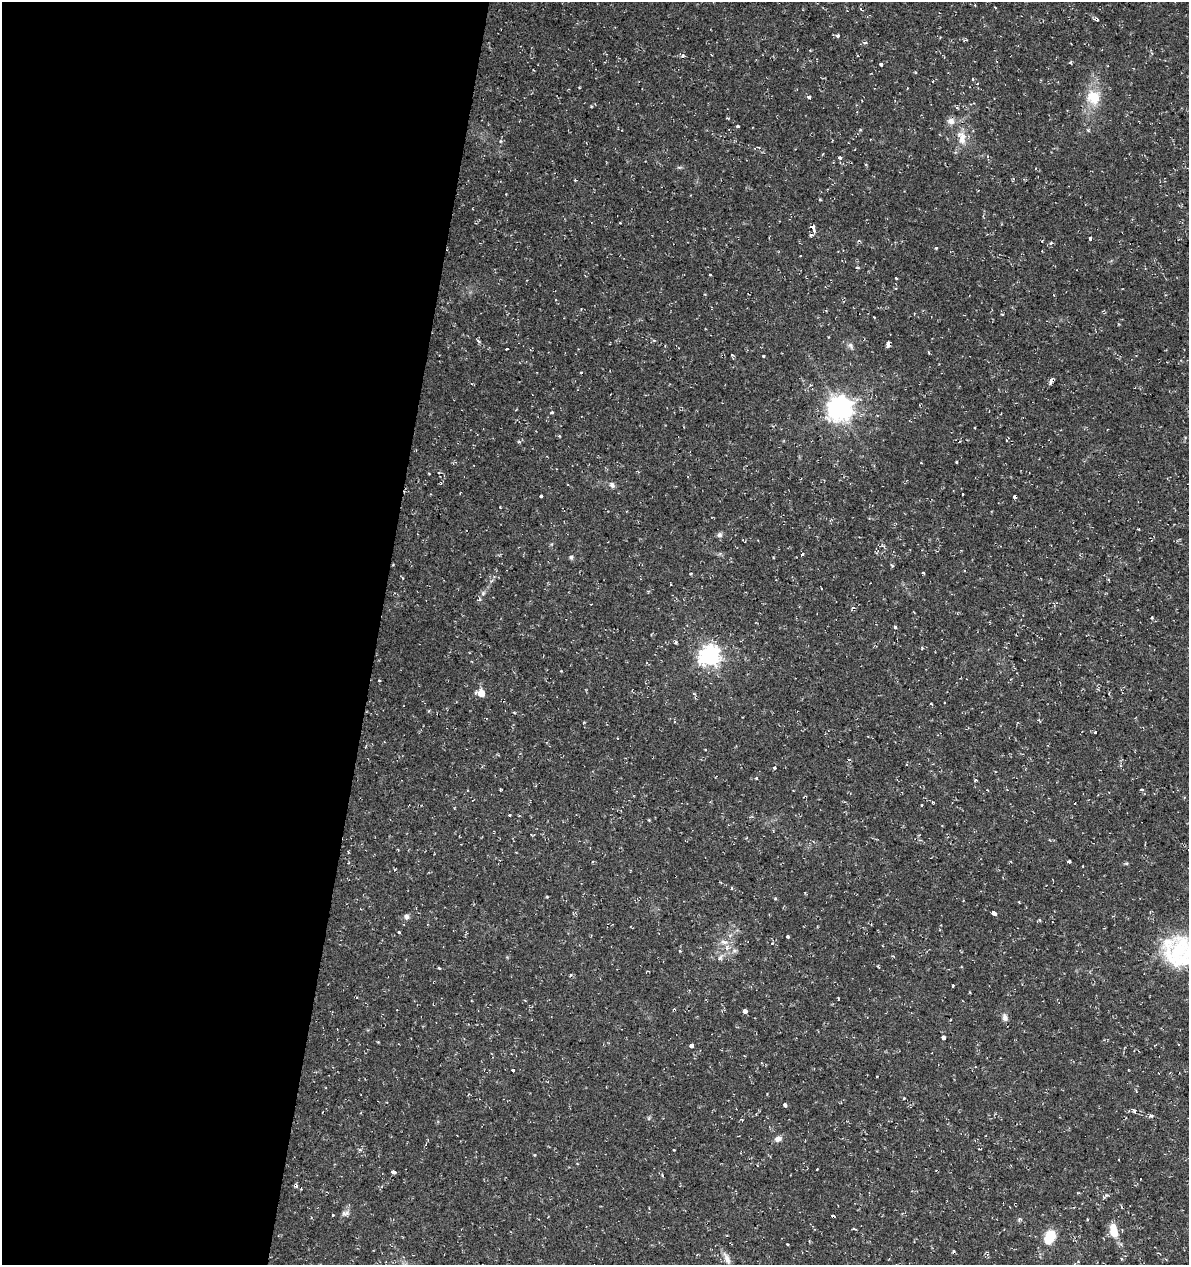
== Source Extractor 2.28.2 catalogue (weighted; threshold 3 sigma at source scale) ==
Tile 5 of 4 x 4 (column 1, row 2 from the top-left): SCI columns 281-1467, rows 2527-3789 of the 5249 x 5063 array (HDU 1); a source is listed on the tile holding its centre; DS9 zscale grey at full resolution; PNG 1191 x 1267 px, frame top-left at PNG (2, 2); no overlay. Shown black and unused: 32% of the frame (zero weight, under 2 of 3 exposures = <1% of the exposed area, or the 3 px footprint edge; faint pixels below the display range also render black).
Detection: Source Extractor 2.28.2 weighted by HDU 2 'WHT'; one run over the whole footprint, this tile lists its part. Background 0.0333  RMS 0.0042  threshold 0.0187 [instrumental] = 3 sigma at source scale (4.5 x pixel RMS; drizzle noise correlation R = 1.50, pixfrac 1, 0.0396/0.0396 arcsec/px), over >= 5 px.
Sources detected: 121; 15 cosmic-ray / hot-pixel residue — not listed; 3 inside a brighter listed object's ellipse — not listed separately; the other 103 listed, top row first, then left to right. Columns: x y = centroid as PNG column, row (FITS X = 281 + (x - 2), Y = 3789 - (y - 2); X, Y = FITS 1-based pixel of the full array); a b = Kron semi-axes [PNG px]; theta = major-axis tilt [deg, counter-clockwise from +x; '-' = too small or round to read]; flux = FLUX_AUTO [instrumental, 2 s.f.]
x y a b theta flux
975 5 3 3 - 0.25
995 7 3 2 - 0.3
861 9 4 3 - 0.65
838 36 6 4 -4 0.73
865 42 6 4 2 0.62
881 64 3 3 - 2.9
809 97 4 3 - 4.1
1093 97 16 14 -58 10
951 121 11 9 6 2.3
737 126 3 3 - 0.61
962 139 20 10 87 5.3
840 157 4 4 - 0.93
575 180 4 2 - 0.37
820 200 5 3 - 0.39
812 228 8 3 -64 11
1090 238 3 3 - 0.84
936 248 4 3 - 0.34
857 268 4 3 - 0.81
896 278 3 3 - 0.78
1002 314 3 3 - 0.66
874 317 3 3 - 0.59
850 345 9 7 -58 1.3
888 345 5 3 - 2.2
507 349 3 2 - 0.36
732 355 4 3 - 0.46
764 356 3 3 - 1.4
1050 382 8 4 79 1.3
840 408 8 8 - 410
519 442 4 3 - 0.47
956 462 3 3 - 1
429 473 3 2 - 0.3
612 485 9 6 -56 1.4
963 494 3 3 - 0.7
541 496 3 3 - 1.2
1015 497 4 3 - 3.9
500 507 3 3 - 0.37
719 535 8 6 39 1.2
802 554 3 3 - 2.2
571 557 6 5 - 0.72
691 573 3 2 - 0.38
923 573 3 3 - 0.53
821 588 2 2 - 0.34
483 593 7 5 46 0.92
479 599 6 4 54 0.79
1151 618 4 3 - 0.44
895 627 4 3 - 1.3
922 648 4 3 - 0.41
709 656 8 7 - 200
379 680 3 3 - 0.43
481 693 5 5 - 7.1
931 704 3 2 - 0.47
429 711 4 3 - 0.5
1095 732 3 3 - 0.87
775 768 4 2 - 0.38
757 778 4 4 - 0.75
1142 789 3 3 - 1.3
987 790 3 3 - 0.4
932 802 3 3 - 0.51
921 805 3 2 - 0.32
510 815 3 3 - 0.79
649 820 3 3 - 0.42
1069 862 3 3 - 1.8
1126 863 6 4 -18 0.5
1083 866 3 3 - 0.93
731 888 4 3 - 0.38
547 897 5 3 - 0.34
775 898 5 3 - 0.42
1019 902 4 2 - 0.35
994 913 4 3 - 5.4
406 916 7 6 - 1.4
1039 920 4 3 - 0.55
399 932 4 3 - 0.42
788 936 3 3 - 2
724 942 13 6 -4 2.4
772 943 4 3 - 0.38
680 951 4 3 - 0.41
1178 954 54 33 57 35
893 956 4 3 - 0.36
720 958 10 6 57 1.4
439 968 3 2 - 1.3
648 971 3 2 - 0.37
953 986 3 3 - 1.2
745 1011 3 3 - 10
1005 1017 11 7 -70 1.7
944 1038 3 3 - 27
378 1042 3 3 - 0.33
692 1046 4 4 - 4.6
513 1070 3 3 - 1.3
904 1098 3 2 - 0.4
785 1105 4 3 - 3.3
1134 1111 5 4 - 0.65
742 1120 4 3 - 0.35
778 1139 9 7 19 2
674 1150 3 2 - 0.46
817 1169 3 2 - 0.43
393 1172 4 3 - 1.6
345 1213 12 6 13 1.5
333 1215 3 2 - 0.7
854 1229 4 2 - 0.56
1114 1231 18 9 -80 6.9
1050 1237 11 8 61 15
787 1244 3 2 - 0.37
727 1258 17 6 -67 2.4
Overlapping masked pixels (flux is a lower limit): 4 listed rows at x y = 951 121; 812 228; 1015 497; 1050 1237
Isophote crosses this tile's border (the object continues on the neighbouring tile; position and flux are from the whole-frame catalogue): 1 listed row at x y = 1178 954
Unlisted compact peaks at least as high as the median listed source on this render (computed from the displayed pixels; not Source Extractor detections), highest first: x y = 552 412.